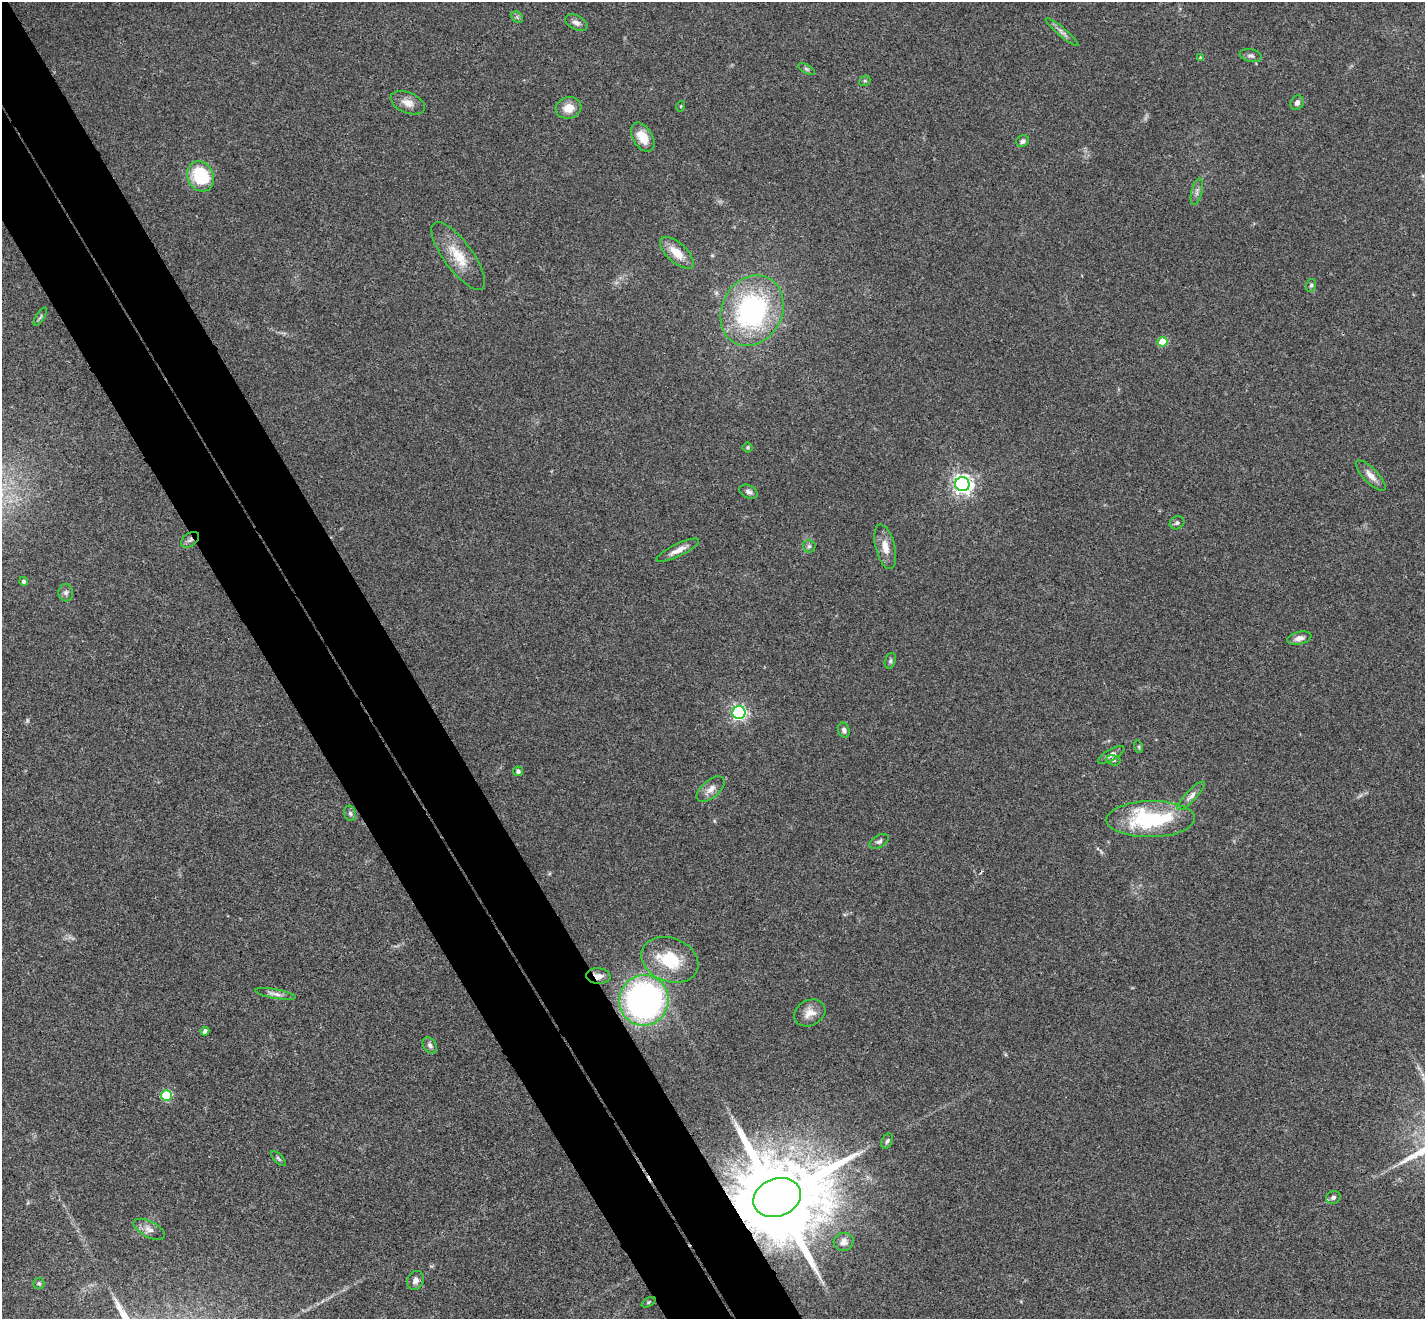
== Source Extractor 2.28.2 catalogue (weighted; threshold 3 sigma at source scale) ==
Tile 11 of 4 x 4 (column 3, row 3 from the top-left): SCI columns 2904-4326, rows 1636-2952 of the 5803 x 5771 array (HDU 1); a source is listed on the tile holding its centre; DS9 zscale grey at full resolution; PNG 1427 x 1321 px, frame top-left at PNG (2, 2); each listed source drawn as its Kron ellipse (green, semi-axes under 4 px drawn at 4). Shown black and unused: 9% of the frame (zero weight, under 3 of 4 exposures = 6% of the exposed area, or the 3 px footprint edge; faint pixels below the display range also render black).
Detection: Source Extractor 2.28.2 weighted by HDU 2 'WHT'; one run over the whole footprint, this tile lists its part. Background 0.0573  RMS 0.0052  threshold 0.0232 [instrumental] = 3 sigma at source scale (4.5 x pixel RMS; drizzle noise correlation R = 1.50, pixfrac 1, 0.05/0.05 arcsec/px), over >= 5 px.
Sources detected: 62; all 62 listed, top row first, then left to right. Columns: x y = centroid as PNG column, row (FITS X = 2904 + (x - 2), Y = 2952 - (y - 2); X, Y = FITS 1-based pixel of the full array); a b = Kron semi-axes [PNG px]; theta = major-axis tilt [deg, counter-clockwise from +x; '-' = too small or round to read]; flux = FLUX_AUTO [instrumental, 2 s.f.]
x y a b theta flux
517 17 6 5 - 0.93
576 23 12 7 -27 2.3
1062 32 21 4 -40 2.4
1251 56 11 6 -12 1.6
1201 58 4 4 - 1.4
806 69 9 4 -27 0.96
865 81 6 5 - 0.86
408 103 18 10 -22 4.8
1297 103 7 6 - 2
681 106 5 3 - 0.4
568 108 13 10 15 6.7
643 137 16 9 -59 8.2
1023 141 6 5 - 1.6
201 176 16 13 -63 30
1197 192 13 5 77 2.2
677 253 21 9 -42 8.6
458 256 40 14 -54 15
1311 285 6 5 - 0.95
752 311 36 30 63 87
40 317 10 3 58 1
1162 342 5 5 - 16
748 447 5 5 - 0.91
1371 475 20 7 -46 4.4
962 484 7 7 - 260
748 492 10 6 -26 1.7
1177 523 7 6 - 1.4
190 540 10 6 36 2.1
809 546 6 6 - 1.1
885 547 23 9 -76 6.2
678 550 23 6 26 4.1
24 581 4 4 - 1
66 593 8 7 - 1.6
1299 638 12 6 12 2.9
890 661 8 5 72 1.1
739 713 6 6 - 130
844 730 7 5 -69 1.6
1139 747 6 4 -72 0.67
1111 755 15 5 29 2.9
1113 760 7 5 -16 1
518 771 5 5 - 1.4
711 789 17 8 41 3.9
1191 796 19 5 47 2.8
350 813 8 6 -73 1.3
1151 819 44 18 1 50
879 841 10 6 28 1.5
670 960 29 21 -21 23
598 976 12 7 -5 3.4
275 994 20 4 -10 2.6
644 1000 25 24 - 170
810 1013 16 12 27 5.4
205 1031 4 4 - 1.8
430 1045 9 6 -56 1.5
166 1095 5 5 - 31
887 1141 8 5 65 1.1
278 1158 9 4 -45 0.9
1333 1197 7 6 - 1.7
777 1198 24 19 21 11000
149 1229 17 8 -27 3.4
844 1242 10 9 - 2.6
416 1280 10 8 62 2.6
39 1283 5 5 - 1.1
649 1302 7 4 28 0.7
Overlapping masked pixels (flux is a lower limit): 3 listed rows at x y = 190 540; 598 976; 777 1198